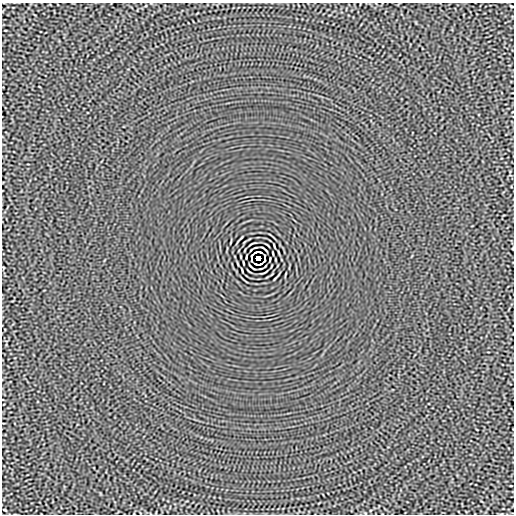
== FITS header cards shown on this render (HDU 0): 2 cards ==
NAXIS1  =                  512
NAXIS2  =                  512

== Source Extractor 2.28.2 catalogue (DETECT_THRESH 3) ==
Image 512 x 512 px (HDU 0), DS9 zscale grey, 1 PNG px = 1 image px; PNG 516 x 516 px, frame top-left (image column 1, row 512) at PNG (2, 3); no overlay
Background -1.38e-05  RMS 0.0015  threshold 0.00445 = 3 sigma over >= 5 px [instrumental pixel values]
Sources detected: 14; all 14 listed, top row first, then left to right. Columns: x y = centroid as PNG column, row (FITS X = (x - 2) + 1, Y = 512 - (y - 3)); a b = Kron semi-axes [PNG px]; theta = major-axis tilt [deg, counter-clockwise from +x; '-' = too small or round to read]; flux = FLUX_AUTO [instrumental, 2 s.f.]
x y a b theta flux
512 6 3 2 - 0.082
264 249 8 2 -40 0.099
256 252 5 2 - 0.063
260 252 4 2 - 0.1
251 256 4 2 - 0.076
265 256 4 2 - 0.073
258 258 4 4 - 3.7
251 260 3 2 - 0.08
265 260 4 2 - 0.078
243 263 4 2 - 0.081
256 264 4 2 - 0.088
260 264 5 2 - 0.088
252 267 8 2 -40 0.099
5 510 3 2 - 0.079
At the frame edge (FLAGS 8, measured only in part): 1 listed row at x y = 512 6